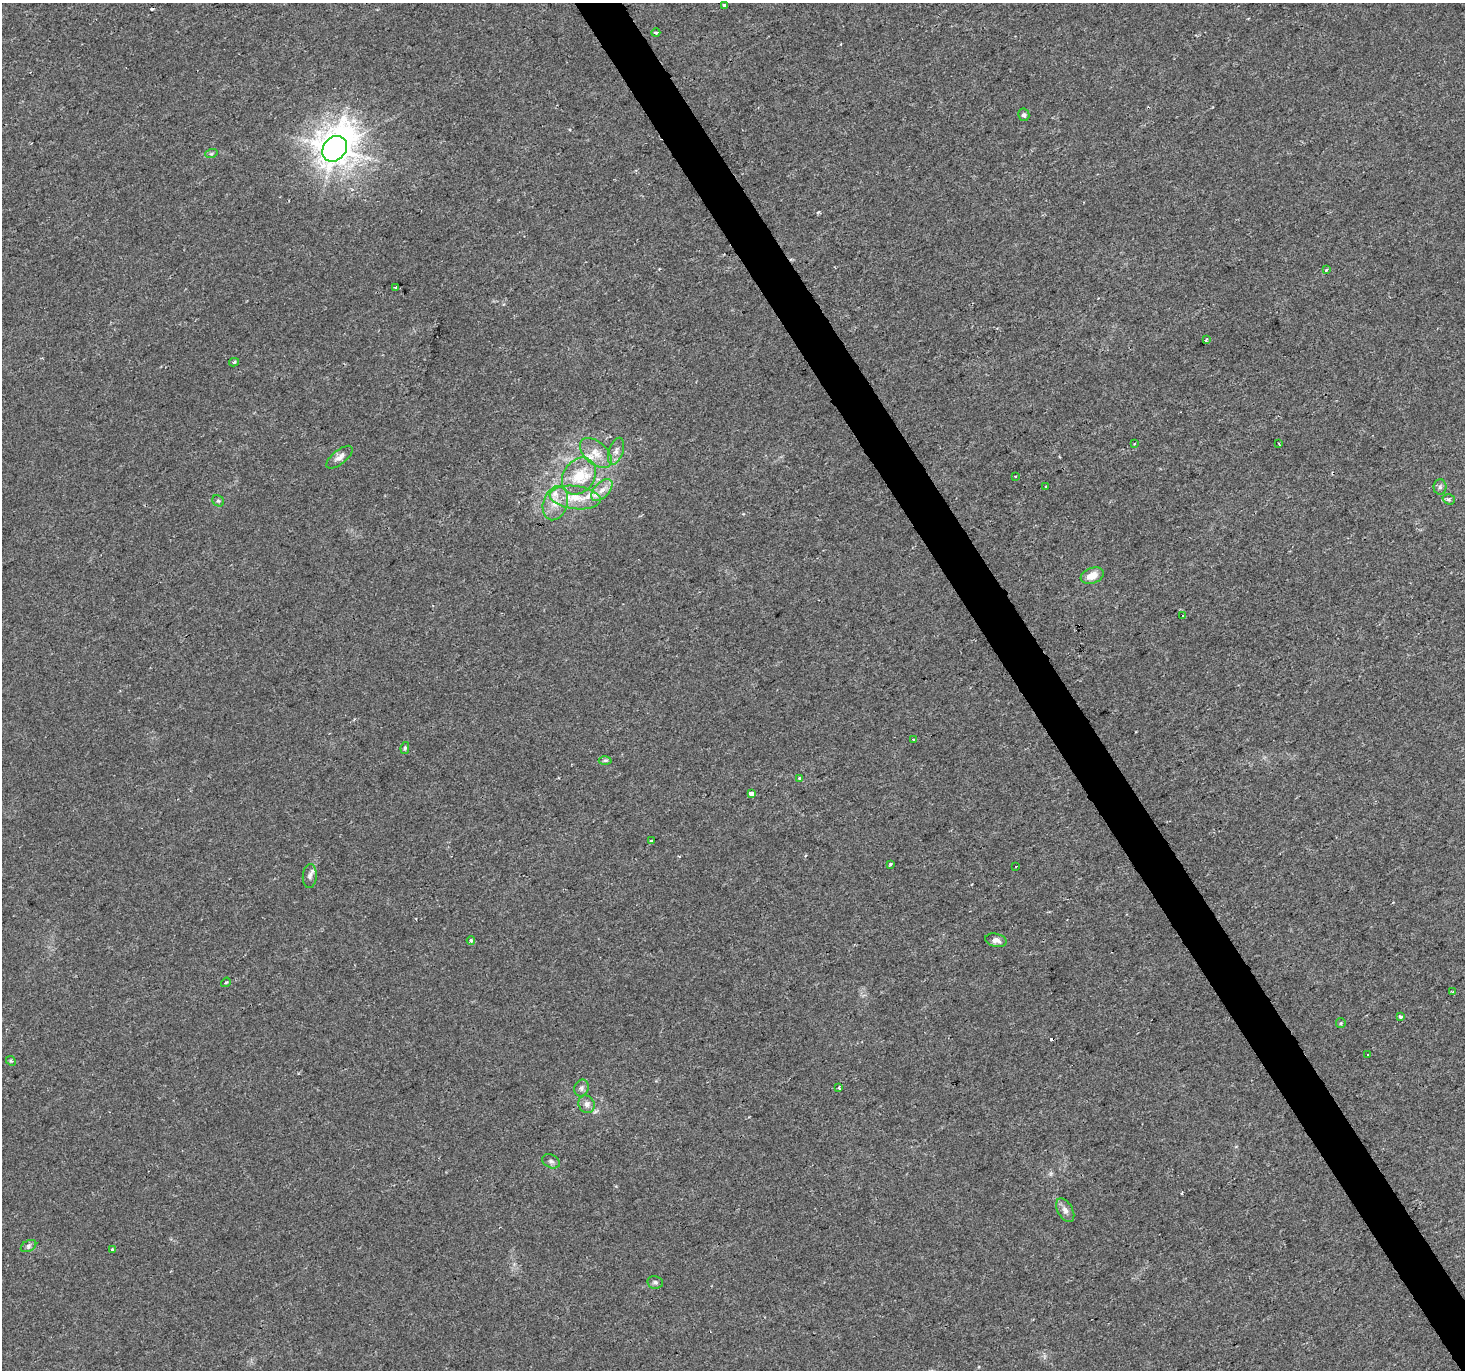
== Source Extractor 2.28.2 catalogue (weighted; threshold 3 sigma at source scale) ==
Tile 6 of 4 x 4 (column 2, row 2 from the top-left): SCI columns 1464-2926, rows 2847-4214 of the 5854 x 5755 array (HDU 1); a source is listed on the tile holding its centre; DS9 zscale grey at full resolution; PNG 1467 x 1372 px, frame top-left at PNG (2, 3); each listed source drawn as its Kron ellipse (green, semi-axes under 4 px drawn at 4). Shown black and unused: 3% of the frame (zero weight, under 2 of 3 exposures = <1% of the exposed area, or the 3 px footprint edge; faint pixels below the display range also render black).
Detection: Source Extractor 2.28.2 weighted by HDU 2 'WHT'; one run over the whole footprint, this tile lists its part. Background 0.004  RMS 0.0027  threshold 0.012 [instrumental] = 3 sigma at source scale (4.5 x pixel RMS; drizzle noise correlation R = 1.50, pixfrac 1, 0.0396/0.0396 arcsec/px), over >= 5 px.
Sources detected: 54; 2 cosmic-ray / hot-pixel residue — neither listed nor drawn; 2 inside a brighter listed object's ellipse — not listed separately; the other 50 listed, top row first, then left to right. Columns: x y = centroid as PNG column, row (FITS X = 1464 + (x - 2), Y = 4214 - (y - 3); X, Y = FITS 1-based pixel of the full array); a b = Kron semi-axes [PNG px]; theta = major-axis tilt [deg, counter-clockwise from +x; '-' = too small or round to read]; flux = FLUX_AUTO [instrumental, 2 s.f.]
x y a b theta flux
724 5 4 3 - 1.1
656 33 4 3 - 0.78
1024 115 6 5 - 0.69
335 149 14 11 50 510
211 154 6 4 18 0.42
1327 269 3 3 - 0.77
395 287 3 3 - 1.1
1206 340 3 2 - 0.27
234 362 5 4 - 0.46
1135 444 3 3 - 0.34
1279 444 3 2 - 0.24
616 451 14 7 71 1.5
596 453 19 11 -42 3.6
340 457 16 7 39 1.6
579 476 20 15 55 8
1015 476 3 2 - 0.29
1046 487 3 3 - 13
1440 487 8 6 89 0.68
602 490 13 7 47 2.3
575 497 25 11 -7 6.4
1449 499 6 5 - 0.7
218 501 6 5 - 0.43
555 503 17 12 72 3.9
1092 576 12 8 20 3.1
1183 616 3 2 - 0.41
913 739 3 2 - 0.34
405 748 6 4 80 0.41
605 760 6 4 1 0.44
800 779 3 3 - 1.1
751 794 4 3 - 11
652 841 4 3 - 0.38
890 864 3 3 - 0.58
1016 866 2 2 - 0.17
310 876 12 7 87 0.98
996 940 11 6 -13 1.4
471 941 4 4 - 0.64
226 982 5 3 - 0.36
1452 992 4 3 - 0.32
1401 1016 4 3 - 0.79
1341 1023 5 4 - 0.34
1368 1054 3 3 - 0.77
11 1061 5 4 - 0.31
839 1087 3 3 - 1.2
581 1088 9 7 69 0.86
587 1104 9 7 -61 1.2
551 1161 9 6 -28 0.84
1065 1210 13 7 -59 1.4
28 1246 8 5 28 0.72
112 1250 4 3 - 1.2
655 1282 8 6 -10 0.67